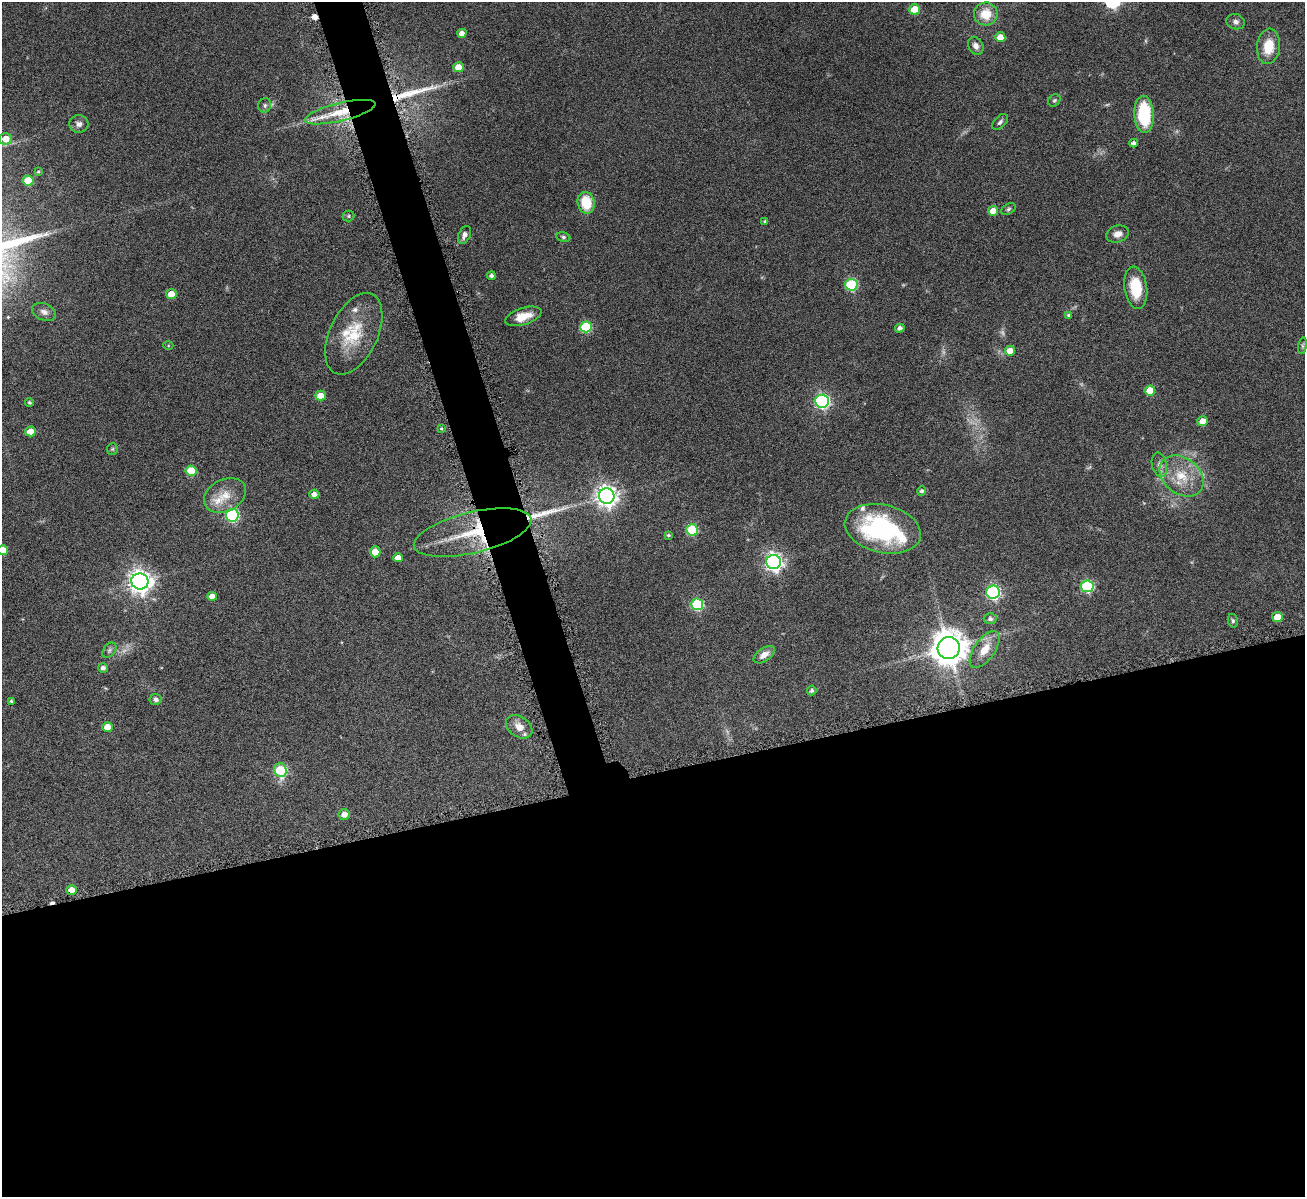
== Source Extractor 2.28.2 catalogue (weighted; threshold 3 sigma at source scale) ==
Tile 15 of 4 x 4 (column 3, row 4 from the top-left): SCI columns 2614-3916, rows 276-1470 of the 5223 x 5210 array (HDU 1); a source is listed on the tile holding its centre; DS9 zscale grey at full resolution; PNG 1307 x 1199 px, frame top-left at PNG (2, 2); each listed source drawn as its Kron ellipse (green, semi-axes under 4 px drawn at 4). Shown black and unused: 38% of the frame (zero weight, under 4 of 8 exposures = <1% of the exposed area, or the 3 px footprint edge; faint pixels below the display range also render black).
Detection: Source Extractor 2.28.2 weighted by HDU 2 'WHT'; one run over the whole footprint, this tile lists its part. Background 0.108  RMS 0.0052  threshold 0.0211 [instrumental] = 3 sigma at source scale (4.09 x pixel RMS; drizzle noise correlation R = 1.36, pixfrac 0.8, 0.05/0.05 arcsec/px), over >= 5 px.
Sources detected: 99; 4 too faint to see at this stretch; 2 cosmic-ray / hot-pixel residue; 2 long thin detections or spike segments (spike, bleed or trail) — neither listed nor drawn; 7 inside a brighter listed object's ellipse — not listed separately; the other 84 listed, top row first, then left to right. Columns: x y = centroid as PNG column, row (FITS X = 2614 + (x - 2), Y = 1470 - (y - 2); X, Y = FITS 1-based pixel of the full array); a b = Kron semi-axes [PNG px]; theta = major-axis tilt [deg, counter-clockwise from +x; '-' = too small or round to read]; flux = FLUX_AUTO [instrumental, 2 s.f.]
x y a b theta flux
915 9 5 5 - 11
986 14 12 11 - 9.3
1236 22 9 7 -19 1.8
462 33 4 4 - 2.7
1000 37 5 5 - 5.5
976 46 9 7 -60 2.6
1268 46 17 11 82 11
458 67 5 5 - 6.6
1054 100 7 5 42 0.83
265 105 7 6 - 1.2
340 112 36 9 14 11
1144 114 18 9 -87 26
1000 122 10 5 46 1.3
79 124 9 8 - 2.3
6 139 6 6 - 4.9
1134 143 4 4 - 1.9
38 172 4 3 - 0.51
28 181 5 5 - 12
586 203 11 8 -78 15
1009 209 8 5 28 0.98
993 211 5 5 - 5.5
349 216 6 5 - 0.73
765 221 4 3 - 0.62
1117 234 11 8 17 3.2
464 235 9 6 64 2.2
563 237 7 5 -11 0.89
491 276 4 4 - 1.3
851 285 6 6 - 42
1136 288 21 11 -82 16
171 294 5 5 - 5
44 312 12 8 -24 2.3
1068 315 4 3 - 0.55
523 316 19 8 18 7.3
586 327 6 5 - 30
900 328 5 4 - 1.9
354 334 44 24 64 21
168 345 5 3 - 0.45
1303 346 8 4 82 0.86
1010 351 5 5 - 6.7
1150 391 5 5 - 10
321 396 5 5 - 6.2
822 401 7 6 - 110
29 402 4 4 - 0.95
1202 421 5 5 - 4.3
441 428 4 3 - 0.61
31 431 5 5 - 8.1
112 449 6 5 - 0.69
1159 465 12 7 -77 2.3
191 471 5 5 - 12
1181 476 24 18 -39 14
922 491 4 4 - 1.2
314 494 5 4 - 2.6
225 495 22 16 27 8.9
607 496 8 7 - 330
232 515 6 6 - 69
883 529 38 24 -13 67
692 530 6 5 - 31
473 533 60 20 13 30
668 535 4 3 - 0.76
2 550 5 5 - 10
375 552 5 5 - 6
398 558 5 4 - 4.4
774 562 7 7 - 200
140 581 8 8 - 390
1087 586 6 6 - 44
993 592 7 6 - 95
212 596 5 4 - 4.3
697 604 6 6 - 37
1277 617 5 5 - 7.6
990 619 6 5 - 1.4
1233 621 7 5 -77 0.85
949 648 11 11 - 880
109 650 9 6 52 1.3
985 650 21 10 55 7.8
764 655 12 6 35 3.8
103 668 5 5 - 1.8
812 691 5 4 - 1
156 699 6 5 - 1.5
11 701 3 3 - 0.63
107 727 5 5 - 6.4
519 727 14 10 -35 4.5
280 770 7 6 - 25
344 814 5 5 - 3.8
72 890 5 4 - 5
Overlapping masked pixels (flux is a lower limit): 3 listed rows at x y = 340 112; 473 533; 72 890
Isophote crosses this tile's border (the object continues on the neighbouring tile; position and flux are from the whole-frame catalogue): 1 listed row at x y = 2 550